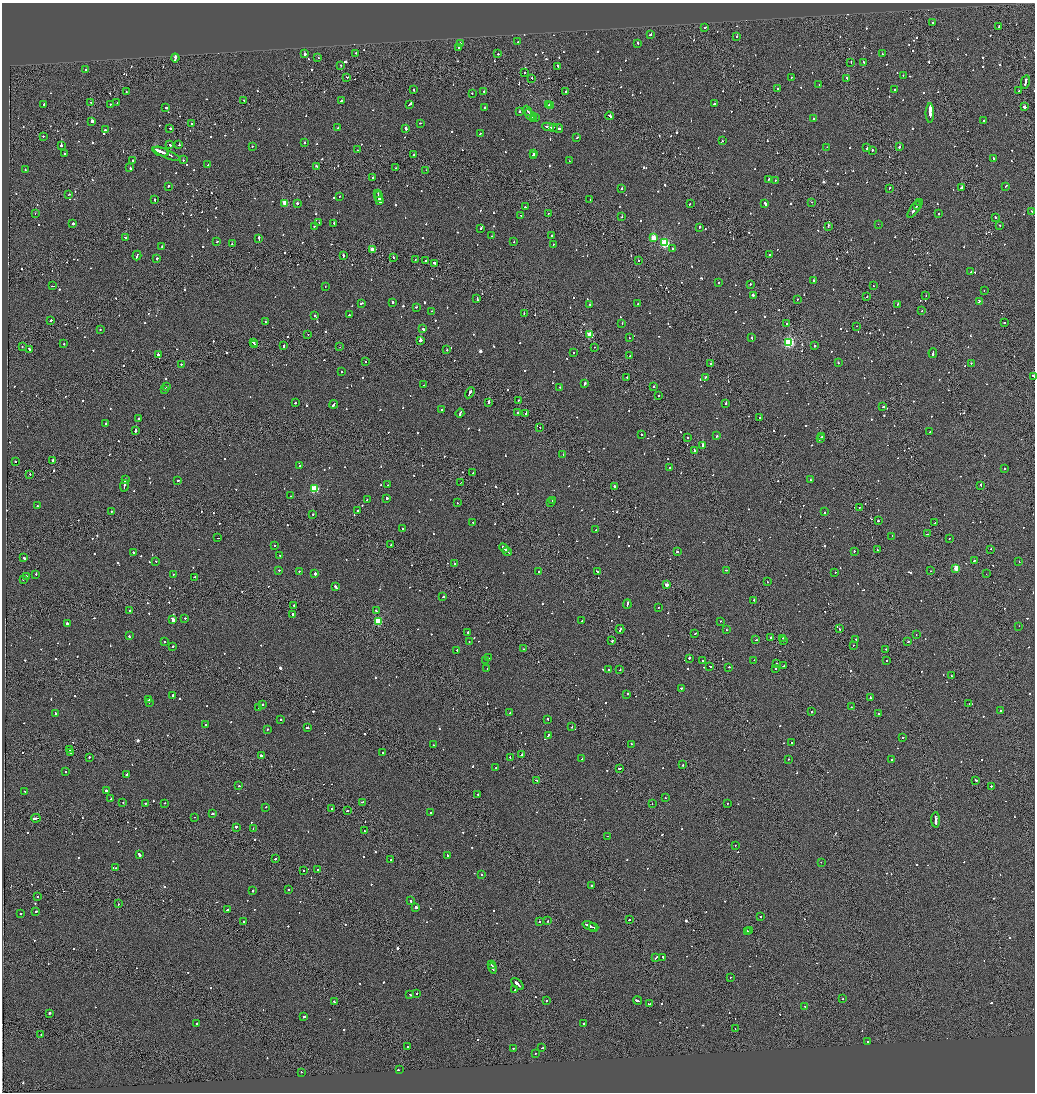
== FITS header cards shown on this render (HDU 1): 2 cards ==
NAXIS1  =                 2065
NAXIS2  =                 2180

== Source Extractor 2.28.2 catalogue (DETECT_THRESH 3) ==
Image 2065 x 2180 px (HDU 1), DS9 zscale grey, zoomed out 1/2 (1 PNG px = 2 x 2 image px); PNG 1037 x 1094 px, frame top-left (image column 1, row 2179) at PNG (2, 3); each listed source drawn as its Kron ellipse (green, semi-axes under 4 px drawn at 4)
Background -0.0974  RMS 0.066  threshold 0.199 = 3 sigma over >= 5 px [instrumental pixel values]
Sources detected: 1358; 81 cannot appear on this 1/2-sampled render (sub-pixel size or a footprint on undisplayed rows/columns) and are neither listed nor drawn; of the other 1277, the 500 brightest by FLUX_AUTO listed and drawn (777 fainter detections omitted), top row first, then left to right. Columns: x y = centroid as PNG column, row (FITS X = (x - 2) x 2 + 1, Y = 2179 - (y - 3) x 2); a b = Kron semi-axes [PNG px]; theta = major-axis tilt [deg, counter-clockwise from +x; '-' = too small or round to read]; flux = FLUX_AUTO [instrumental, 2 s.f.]
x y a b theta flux
932 23 2 2 - 130
999 26 3 2 - 540
704 27 3 2 - 280
650 34 2 2 - 530
737 36 2 2 - 130
518 41 3 2 - 140
460 43 3 2 - 190
638 43 2 2 - 620
458 48 3 2 - 260
356 53 2 2 - 260
305 54 2 2 - 1400
498 54 2 2 - 220
882 54 2 2 - 260
175 58 4 1 - 7800
318 58 2 2 - 120
851 62 2 2 - 180
863 62 2 2 - 100
341 65 2 2 - 110
557 66 2 2 - 230
86 70 2 2 - 290
525 73 2 2 - 170
903 75 2 1 - 150
347 77 2 2 - 140
791 77 2 2 - 94
532 78 2 1 - 560
847 78 3 2 - 230
1025 82 7 2 78 410
819 84 2 1 - 100
777 89 2 2 - 120
895 89 2 2 - 95
414 90 2 2 - 110
484 91 2 2 - 100
566 91 2 2 - 230
1019 91 2 1 - 94
126 92 2 2 - 98
472 93 2 2 - 120
243 100 3 1 - 110
341 100 2 2 - 92
91 103 2 2 - 170
117 103 2 2 - 150
44 104 2 2 - 240
110 104 2 2 - 180
410 104 4 2 - 340
714 104 2 2 - 180
549 105 2 2 - 250
551 105 2 1 - 160
484 107 2 2 - 94
1024 107 2 2 - 520
166 108 3 2 - 230
527 111 5 2 - 260
520 112 2 2 - 180
930 113 10 2 -90 4900
530 115 6 2 -57 450
609 116 4 2 - 310
535 118 3 2 - 320
814 118 2 2 - 270
533 119 3 1 - 270
984 120 2 2 - 99
92 121 2 2 - 5000
420 123 2 1 - 100
192 124 2 2 - 620
548 127 6 2 -9 600
553 127 3 1 - 310
170 128 2 1 - 180
338 128 4 2 - 150
405 128 3 2 - 400
558 128 5 2 - 300
105 130 2 2 - 120
480 134 2 2 - 220
43 136 2 2 - 100
577 137 2 2 - 110
722 141 3 2 - 210
304 142 3 2 - 150
170 145 3 2 - 180
179 145 2 2 - 410
61 146 2 2 - 2100
252 146 2 2 - 130
900 146 2 2 - 790
827 147 2 2 - 130
867 148 2 1 - 370
357 150 2 2 - 90
872 150 2 2 - 110
160 151 8 2 -20 700
533 153 2 2 - 310
65 154 2 2 - 290
167 154 15 2 -22 950
413 155 2 2 - 130
533 155 2 2 - 210
993 158 2 2 - 450
133 160 2 2 - 160
183 160 2 2 - 170
569 161 2 1 - 140
208 165 2 1 - 92
316 166 3 2 - 150
130 168 2 2 - 110
396 168 2 2 - 120
25 169 2 2 - 110
426 170 2 1 - 190
372 178 2 1 - 700
768 179 3 2 - 210
776 180 2 1 - 500
169 186 2 2 - 250
1005 186 3 2 - 220
622 188 2 2 - 120
890 188 3 2 - 170
961 188 4 2 - 730
378 193 2 2 - 700
69 194 2 2 - 130
339 197 2 2 - 94
379 197 5 2 - 1300
154 200 2 2 - 220
380 200 4 2 - 1100
590 200 2 2 - 92
812 202 2 1 - 92
285 203 3 3 - 340
765 203 4 2 - 560
919 203 2 1 - 150
297 204 2 2 - 590
690 204 2 2 - 120
917 205 4 1 - 330
525 207 2 2 - 520
914 209 10 2 56 500
1032 211 3 2 - 160
35 213 2 2 - 300
548 214 2 2 - 130
939 214 2 2 - 210
521 215 3 2 - 130
622 217 2 2 - 98
995 217 2 2 - 310
319 222 2 2 - 440
334 223 2 2 - 250
73 224 2 2 - 620
878 224 2 1 - 130
1000 225 2 2 - 100
314 226 2 2 - 100
828 226 2 2 - 220
699 227 2 2 - 350
481 228 2 2 - 360
551 235 2 2 - 110
492 236 2 2 - 120
125 237 2 2 - 220
259 238 4 2 - 290
653 238 3 3 - 300
217 242 3 2 - 190
514 242 2 2 - 96
665 243 3 3 - 1300
232 244 2 2 - 340
553 245 2 1 - 300
162 246 2 2 - 110
672 249 2 2 - 100
372 250 3 3 - 280
770 255 2 2 - 660
137 256 5 2 - 240
343 256 4 1 - 240
393 257 2 2 - 410
157 259 2 2 - 300
415 260 2 1 - 110
638 260 2 1 - 130
426 261 2 2 - 130
435 263 2 2 - 190
971 272 2 2 - 140
813 280 2 2 - 540
719 282 2 2 - 110
750 284 2 2 - 98
873 285 2 1 - 210
53 286 3 1 - 190
325 286 2 2 - 290
984 290 2 1 - 120
753 295 3 2 - 400
926 296 2 1 - 180
867 297 2 2 - 230
477 298 3 2 - 210
797 299 2 2 - 93
979 301 3 2 - 500
393 302 3 2 - 92
361 303 2 2 - 190
590 304 2 1 - 230
638 304 2 2 - 280
898 304 3 2 - 170
416 307 2 2 - 130
432 311 2 1 - 200
922 311 2 2 - 120
524 313 2 1 - 550
349 315 2 1 - 420
315 316 2 2 - 140
51 320 2 2 - 600
265 322 2 2 - 100
1004 322 2 2 - 230
622 323 2 2 - 110
787 323 2 2 - 190
857 326 2 2 - 170
423 329 3 2 - 300
100 330 2 2 - 170
308 334 2 1 - 95
589 335 3 3 - 530
629 338 2 1 - 92
752 338 3 2 - 160
420 340 2 2 - 3400
253 342 2 2 - 220
789 342 3 3 - 2100
64 344 2 2 - 96
255 345 3 1 - 900
22 346 2 1 - 90
284 346 2 2 - 160
814 346 2 2 - 1500
340 347 2 1 - 130
594 347 2 1 - 90
30 350 2 2 - 98
447 350 2 2 - 240
573 353 2 2 - 210
933 353 5 2 - 290
158 354 2 2 - 740
630 356 2 2 - 120
366 362 2 2 - 98
711 363 2 1 - 160
838 363 2 1 - 210
971 363 2 2 - 220
181 364 2 2 - 98
341 372 2 2 - 150
1033 376 2 1 - 170
627 377 2 1 - 120
706 377 2 2 - 100
585 384 2 2 - 450
423 385 2 2 - 110
167 386 2 2 - 98
560 387 2 1 - 200
654 387 2 1 - 190
165 389 2 2 - 110
470 393 6 2 59 340
659 395 2 2 - 110
518 400 2 1 - 110
489 402 2 2 - 1200
295 403 2 2 - 110
334 404 4 2 - 310
725 404 2 2 - 330
883 407 2 1 - 130
442 410 2 2 - 300
460 413 5 2 - 290
517 413 2 2 - 420
526 414 2 2 - 200
760 418 2 2 - 90
139 419 2 2 - 140
106 423 2 2 - 110
540 427 2 2 - 120
135 430 3 2 - 590
930 432 2 1 - 95
641 434 2 2 - 230
717 436 2 2 - 240
822 437 2 2 - 120
688 438 2 2 - 240
820 438 4 2 - 450
703 445 2 2 - 2700
694 450 2 2 - 380
563 454 2 1 - 180
53 460 3 2 - 190
15 461 2 2 - 110
300 466 2 2 - 140
670 467 2 1 - 91
1004 468 2 2 - 100
473 473 4 2 - 270
30 474 2 2 - 90
810 479 3 2 - 130
125 480 3 2 - 200
178 480 3 2 - 160
460 483 2 2 - 160
388 485 3 2 - 300
981 485 3 1 - 170
124 486 6 2 82 610
615 486 2 2 - 300
314 489 3 3 - 910
291 496 2 1 - 130
387 498 2 2 - 400
367 499 2 2 - 110
552 501 2 1 - 230
551 502 2 2 - 200
457 503 2 1 - 150
37 506 2 2 - 250
859 507 2 1 - 230
358 510 2 2 - 720
112 511 2 1 - 93
825 512 2 2 - 580
313 514 2 2 - 380
878 521 3 2 - 120
472 522 3 2 - 140
935 523 2 1 - 110
403 529 2 2 - 190
596 530 2 2 - 120
928 534 3 2 - 190
892 536 2 2 - 98
218 538 2 1 - 120
949 538 2 2 - 100
391 545 2 2 - 250
275 546 2 2 - 170
504 548 5 2 - 360
991 549 2 1 - 97
877 550 2 1 - 430
507 551 4 2 - 550
854 551 2 2 - 160
677 552 2 1 - 120
133 553 2 2 - 160
280 555 2 2 - 130
24 558 3 2 - 380
974 560 2 2 - 150
156 561 2 2 - 96
1019 562 2 2 - 250
454 564 2 2 - 97
956 568 3 3 - 340
279 570 2 2 - 150
726 570 2 2 - 94
299 571 2 2 - 120
930 571 2 1 - 170
538 572 2 2 - 120
598 572 3 2 - 230
835 572 2 2 - 140
315 573 3 2 - 280
36 574 2 1 - 540
174 574 2 1 - 120
986 574 2 1 - 280
26 576 2 2 - 460
194 577 2 2 - 160
23 579 2 2 - 180
767 582 2 1 - 150
667 585 2 2 - 130
336 587 3 2 - 400
443 597 2 2 - 100
754 600 2 2 - 140
627 604 5 2 - 400
294 605 2 2 - 140
658 608 2 1 - 100
130 611 2 2 - 130
376 611 3 2 - 130
293 614 2 2 - 380
185 618 2 2 - 95
172 619 3 2 - 2100
378 621 3 3 - 700
582 621 2 1 - 170
720 621 2 2 - 92
67 624 4 2 - 290
1019 626 2 2 - 140
620 629 4 1 - 230
839 629 2 2 - 180
726 630 2 2 - 160
468 632 2 2 - 110
695 634 2 1 - 150
916 634 2 1 - 170
129 636 3 2 - 120
771 637 2 2 - 290
783 638 2 1 - 110
856 639 2 2 - 100
756 640 2 2 - 110
612 641 2 2 - 310
783 641 2 1 - 98
165 642 2 2 - 110
469 642 2 2 - 100
908 642 2 2 - 98
853 645 2 1 - 210
173 646 2 2 - 92
524 649 2 1 - 140
885 649 2 2 - 160
457 650 3 2 - 160
488 658 2 2 - 120
689 658 2 2 - 760
485 660 2 2 - 100
754 660 2 2 - 130
887 660 2 2 - 92
703 661 2 2 - 130
776 663 2 1 - 120
710 666 2 1 - 120
783 666 2 2 - 170
729 667 2 2 - 210
487 669 2 2 - 300
609 669 2 2 - 100
775 669 2 2 - 120
619 670 2 2 - 92
952 676 2 2 - 110
681 688 2 2 - 140
627 694 2 2 - 280
173 695 2 2 - 170
870 698 2 1 - 300
149 699 3 2 - 290
149 702 2 2 - 97
969 704 2 1 - 99
262 705 2 2 - 320
259 707 2 2 - 100
851 707 2 2 - 110
811 711 2 2 - 100
1001 711 2 2 - 140
55 713 2 2 - 120
509 713 2 2 - 110
878 714 2 2 - 290
548 719 2 2 - 95
281 720 2 2 - 120
205 725 2 1 - 400
572 727 2 2 - 99
307 728 3 2 - 210
267 729 2 2 - 110
548 735 3 2 - 170
903 737 2 2 - 160
792 743 2 2 - 300
631 744 2 1 - 330
433 745 2 2 - 120
70 750 2 2 - 180
70 752 2 2 - 130
383 753 2 2 - 430
522 755 2 1 - 290
261 756 3 2 - 200
89 757 2 2 - 420
510 757 2 2 - 110
582 759 2 2 - 130
788 759 2 2 - 310
892 760 2 2 - 150
683 765 2 1 - 330
495 768 2 1 - 100
619 768 3 2 - 820
65 772 2 2 - 110
127 774 3 2 - 220
537 780 3 2 - 310
976 780 2 2 - 220
239 786 2 2 - 94
991 786 2 2 - 170
107 791 4 2 - 260
25 792 3 2 - 460
477 794 2 2 - 150
665 798 2 1 - 190
111 799 3 2 - 240
362 802 3 2 - 100
123 803 2 2 - 210
145 803 2 2 - 120
164 803 2 2 - 97
727 803 2 2 - 240
652 804 2 1 - 320
266 807 2 2 - 130
332 808 2 2 - 340
347 811 2 2 - 180
430 813 2 2 - 110
212 814 3 2 - 210
194 817 2 1 - 91
36 818 5 2 - 360
936 820 8 1 -88 3500
236 827 2 2 - 470
253 828 2 1 - 130
364 831 2 2 - 120
607 836 2 2 - 130
735 846 2 1 - 94
139 855 3 2 - 670
447 855 4 2 - 280
275 859 3 2 - 170
391 860 2 2 - 110
821 862 2 2 - 100
116 868 2 2 - 100
304 870 2 1 - 150
318 870 2 1 - 300
481 875 2 2 - 170
591 885 2 1 - 580
289 889 2 2 - 190
253 891 2 2 - 590
37 896 2 2 - 91
410 901 2 2 - 330
118 904 2 2 - 120
416 907 3 2 - 720
228 910 2 2 - 150
36 911 2 2 - 91
20 914 2 2 - 100
761 916 2 2 - 300
629 920 2 2 - 140
244 921 2 2 - 790
539 921 2 2 - 93
548 921 2 2 - 140
590 926 7 2 -21 680
593 927 5 2 - 390
747 931 4 2 - 410
749 931 2 2 - 180
663 957 2 2 - 180
656 958 4 2 - 200
492 964 3 1 - 110
493 968 6 2 -76 300
730 977 2 2 - 97
518 984 7 2 -43 790
515 990 2 2 - 190
417 993 2 2 - 100
410 994 2 2 - 300
843 999 2 2 - 100
546 1001 2 2 - 110
638 1001 4 2 - 440
334 1002 3 2 - 240
650 1004 4 2 - 190
805 1006 3 2 - 160
49 1013 2 2 - 780
304 1017 2 2 - 580
197 1023 2 2 - 290
583 1024 2 1 - 470
735 1029 2 1 - 100
41 1035 2 1 - 140
867 1042 2 2 - 100
408 1047 2 2 - 100
514 1048 2 2 - 180
542 1048 3 2 - 170
535 1053 2 2 - 150
399 1070 2 2 - 460
301 1072 2 2 - 120
At the frame edge (FLAGS 8, measured only in part): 1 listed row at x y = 1033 376
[777 fainter detections neither listed nor drawn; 81 sub-pixel or undisplayed-footprint detections neither listed nor drawn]